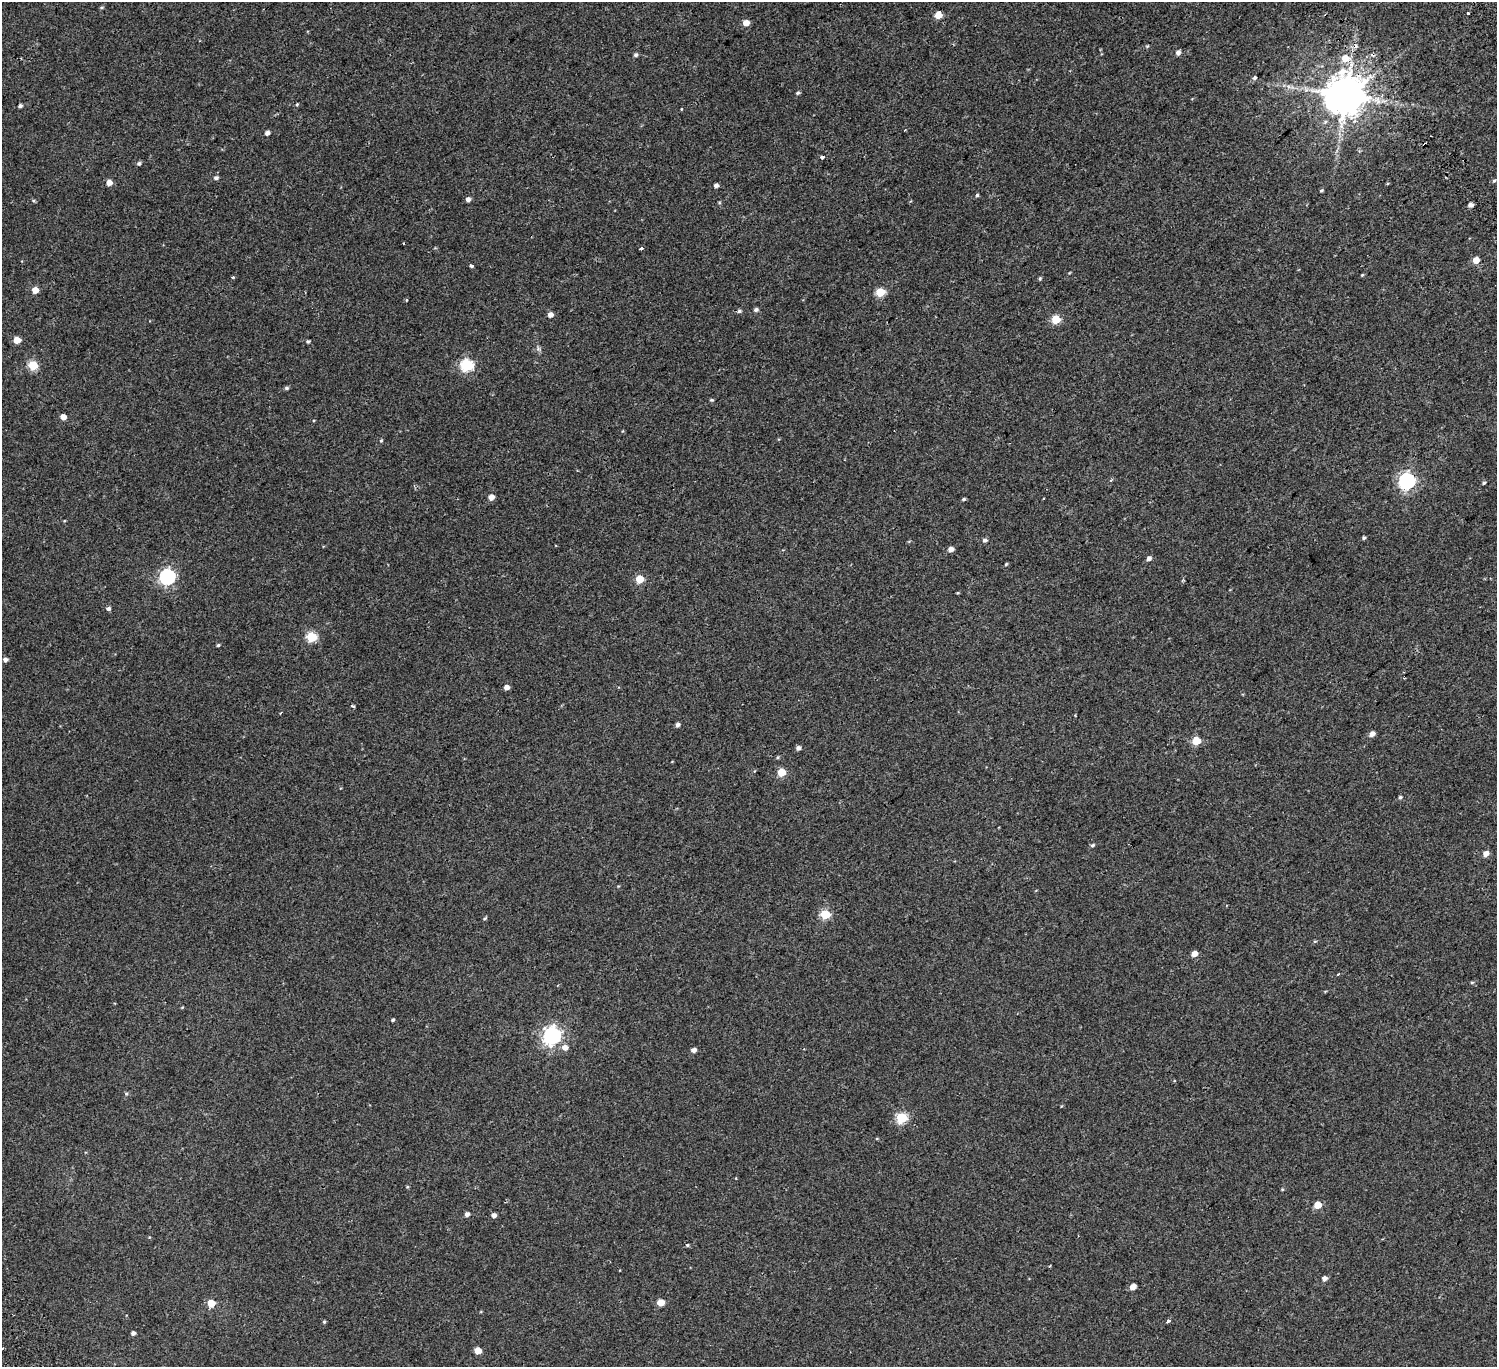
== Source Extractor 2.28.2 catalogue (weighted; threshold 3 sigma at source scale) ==
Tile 10 of 4 x 4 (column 2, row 3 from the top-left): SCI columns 1674-3168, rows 1808-3172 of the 6334 x 6281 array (HDU 1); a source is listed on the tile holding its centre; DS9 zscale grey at full resolution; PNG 1499 x 1369 px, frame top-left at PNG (2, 2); no overlay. Shown black and unused: <1% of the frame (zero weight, under 2 of 3 exposures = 11% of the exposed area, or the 3 px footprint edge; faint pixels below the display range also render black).
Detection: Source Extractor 2.28.2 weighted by HDU 2 'WHT'; one run over the whole footprint, this tile lists its part. Background 0.00445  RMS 0.004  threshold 0.018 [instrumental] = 3 sigma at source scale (4.5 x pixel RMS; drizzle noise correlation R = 1.50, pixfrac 1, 0.0396/0.0396 arcsec/px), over >= 5 px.
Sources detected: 107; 1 inside a brighter object's white glare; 3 cosmic-ray / hot-pixel residue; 1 long thin detection or spike segment (spike, bleed or trail) — not listed; the other 102 listed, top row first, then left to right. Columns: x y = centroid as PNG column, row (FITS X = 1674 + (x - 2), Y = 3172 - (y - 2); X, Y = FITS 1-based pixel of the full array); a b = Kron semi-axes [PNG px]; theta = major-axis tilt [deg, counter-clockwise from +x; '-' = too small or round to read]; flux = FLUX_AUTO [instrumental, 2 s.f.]
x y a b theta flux
102 7 6 4 7 0.45
1469 13 3 3 - 2.4
938 15 5 5 - 5.2
746 23 5 5 - 3.3
1178 53 5 5 - 1.4
636 55 5 4 - 0.85
1345 58 7 7 - 4.8
1255 77 3 3 - 2.1
798 93 5 4 - 0.55
1345 95 11 10 - 1200
297 104 4 4 - 0.39
20 106 4 4 - 0.92
681 109 3 3 - 0.8
905 130 3 2 - 0.51
267 133 4 4 - 1.4
1425 144 3 3 - 0.54
822 157 4 3 - 2.8
139 163 5 5 - 0.8
216 178 5 4 - 0.88
1494 180 6 4 46 0.58
109 183 5 5 - 2.7
716 186 4 4 - 1.3
1321 190 4 4 - 0.46
977 195 4 4 - 0.5
468 199 5 5 - 1.4
34 201 5 4 - 0.41
1471 205 5 4 - 1.4
403 243 3 2 - 0.23
641 248 4 3 - 13
1476 260 5 5 - 4.1
471 265 3 3 - 2.9
1362 275 5 3 - 0.35
233 277 4 3 - 0.47
1040 279 5 4 - 0.44
35 290 5 5 - 3.6
880 292 5 5 - 14
406 300 4 3 - 0.33
756 310 6 5 - 0.88
739 311 6 5 - 0.66
550 315 5 4 - 2.1
1056 319 5 5 - 14
17 340 5 5 - 5
308 341 5 4 - 0.52
538 349 8 5 -83 0.82
33 365 5 5 - 17
467 365 6 6 - 45
286 388 5 4 - 0.65
711 400 5 4 - 0.42
63 417 5 5 - 2.5
381 441 5 4 - 0.42
1407 481 7 6 - 92
1484 483 4 4 - 0.52
491 497 5 5 - 2.6
1044 498 3 2 - 0.42
964 499 4 3 - 0.55
1364 538 4 4 - 0.6
985 540 6 5 - 0.88
951 549 5 4 - 2.2
1149 558 5 5 - 1.3
1006 564 4 3 - 0.38
167 577 6 6 - 82
640 579 5 5 - 9.5
957 593 4 3 - 0.31
108 609 4 3 - 2.6
312 637 6 5 - 22
218 645 4 4 - 0.48
5 659 5 4 - 1.2
507 687 5 4 - 1.9
353 706 4 3 - 0.66
677 725 4 4 - 1.1
1372 734 5 4 - 2.1
1196 741 5 5 - 10
798 748 5 5 - 1.2
781 772 5 5 - 9
1400 797 5 4 - 0.55
1093 845 5 4 - 0.61
1486 854 6 5 - 2.6
825 914 5 5 - 19
485 918 5 3 - 0.46
1315 941 5 3 - 0.36
1194 954 5 5 - 2.5
1338 974 3 2 - 0.47
1472 982 5 3 - 0.38
393 1020 4 3 - 0.55
552 1036 7 7 - 130
565 1048 7 6 - 2
694 1050 5 4 - 1.7
126 1094 5 5 - 0.5
901 1118 6 5 - 24
407 1187 5 3 - 0.34
1318 1205 5 5 - 6.3
467 1214 5 4 - 1.3
494 1215 5 4 - 1.4
687 1245 5 4 - 0.5
1324 1278 5 5 - 1.6
1133 1287 6 5 - 2.4
211 1303 5 5 - 7
661 1303 5 5 - 5.4
1168 1321 4 3 - 3.5
324 1322 4 4 - 0.48
133 1333 4 4 - 1
478 1350 5 5 - 3.5
Overlapping masked pixels (flux is a lower limit): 2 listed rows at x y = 1345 95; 1425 144